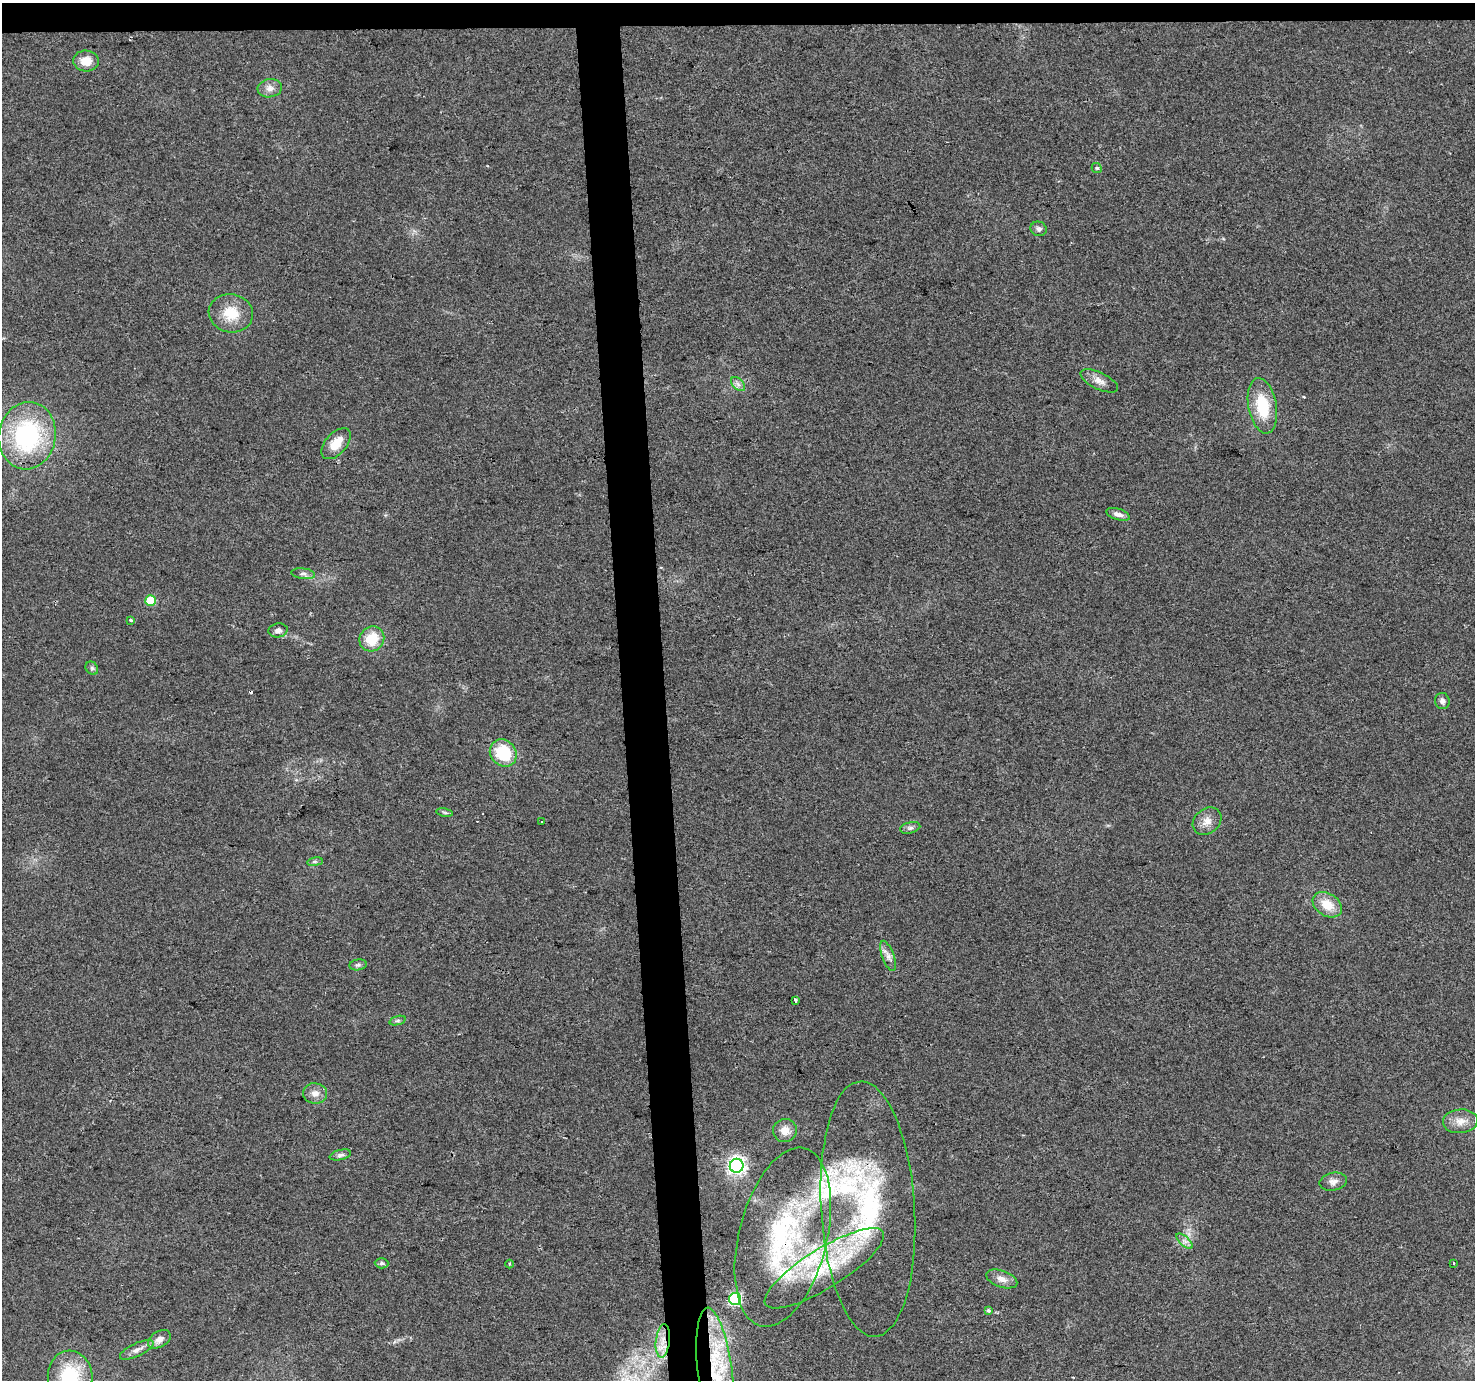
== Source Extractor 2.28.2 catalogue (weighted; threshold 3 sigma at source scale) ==
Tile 2 of 3 x 3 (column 2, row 1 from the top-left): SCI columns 1473-2945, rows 2781-4158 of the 4417 x 4158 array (HDU 1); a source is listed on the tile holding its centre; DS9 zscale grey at full resolution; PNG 1477 x 1382 px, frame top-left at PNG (2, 3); each listed source drawn as its Kron ellipse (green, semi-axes under 4 px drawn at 4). Shown black and unused: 5% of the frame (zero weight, under 2 of 3 exposures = <1% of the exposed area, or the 3 px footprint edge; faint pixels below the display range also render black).
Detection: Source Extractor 2.28.2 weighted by HDU 2 'WHT'; one run over the whole footprint, this tile lists its part. Background 0.0484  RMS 0.0068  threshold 0.0304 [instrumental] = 3 sigma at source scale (4.5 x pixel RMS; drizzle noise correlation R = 1.50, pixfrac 1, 0.0396/0.0396 arcsec/px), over >= 5 px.
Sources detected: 58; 3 cosmic-ray / hot-pixel residue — neither listed nor drawn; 5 inside a brighter listed object's ellipse — not listed separately; the other 50 listed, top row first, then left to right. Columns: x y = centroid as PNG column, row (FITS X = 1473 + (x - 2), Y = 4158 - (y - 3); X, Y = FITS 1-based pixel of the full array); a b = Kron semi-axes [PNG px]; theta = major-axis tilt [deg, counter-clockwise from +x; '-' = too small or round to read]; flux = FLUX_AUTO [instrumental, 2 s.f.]
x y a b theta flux
86 61 12 10 -5 8.8
270 88 12 9 8 4.5
1097 168 5 4 - 0.99
1039 229 8 7 - 2.2
231 313 22 19 -11 18
1099 381 20 8 -25 5.5
738 384 8 5 -45 2.3
1262 406 28 14 -79 27
27 436 34 28 80 88
336 444 18 10 49 11
1118 514 12 5 -17 3.3
303 574 12 5 -7 2.3
150 601 5 5 - 28
131 620 3 3 - 4.5
278 630 10 7 9 2.9
372 639 13 12 - 18
92 668 7 5 -47 1.4
1442 701 8 7 - 2.6
503 753 14 12 -48 29
445 812 8 4 -9 1.2
1207 821 15 12 40 6.7
542 822 3 2 - 1.2
910 828 10 5 13 2
315 862 8 4 8 1.2
1327 905 16 11 -33 13
888 956 16 6 -70 4
358 965 9 5 8 1.6
795 1000 4 3 - 5.3
397 1021 8 3 19 1.2
315 1093 12 10 -8 5
1460 1121 17 12 4 7.5
785 1131 12 11 - 6.3
340 1155 11 5 13 2
737 1166 7 7 - 260
1333 1182 14 8 13 3.9
868 1209 128 47 -86 140
783 1237 91 44 76 130
1184 1241 10 4 -42 2.5
382 1263 7 5 -3 1.3
1454 1263 3 2 - 1.1
510 1264 4 3 - 0.71
824 1268 69 19 32 57
1002 1279 16 8 -19 5.4
735 1299 6 6 - 100
989 1311 4 3 - 1.6
159 1339 12 8 30 4.8
663 1341 17 7 83 7.6
137 1350 18 6 24 4.4
715 1374 67 17 -83 51
70 1377 26 22 -87 43
Overlapping masked pixels (flux is a lower limit): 4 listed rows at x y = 868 1209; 783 1237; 663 1341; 715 1374
Isophote crosses this tile's border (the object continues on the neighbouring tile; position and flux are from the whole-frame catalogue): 2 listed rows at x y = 715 1374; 70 1377